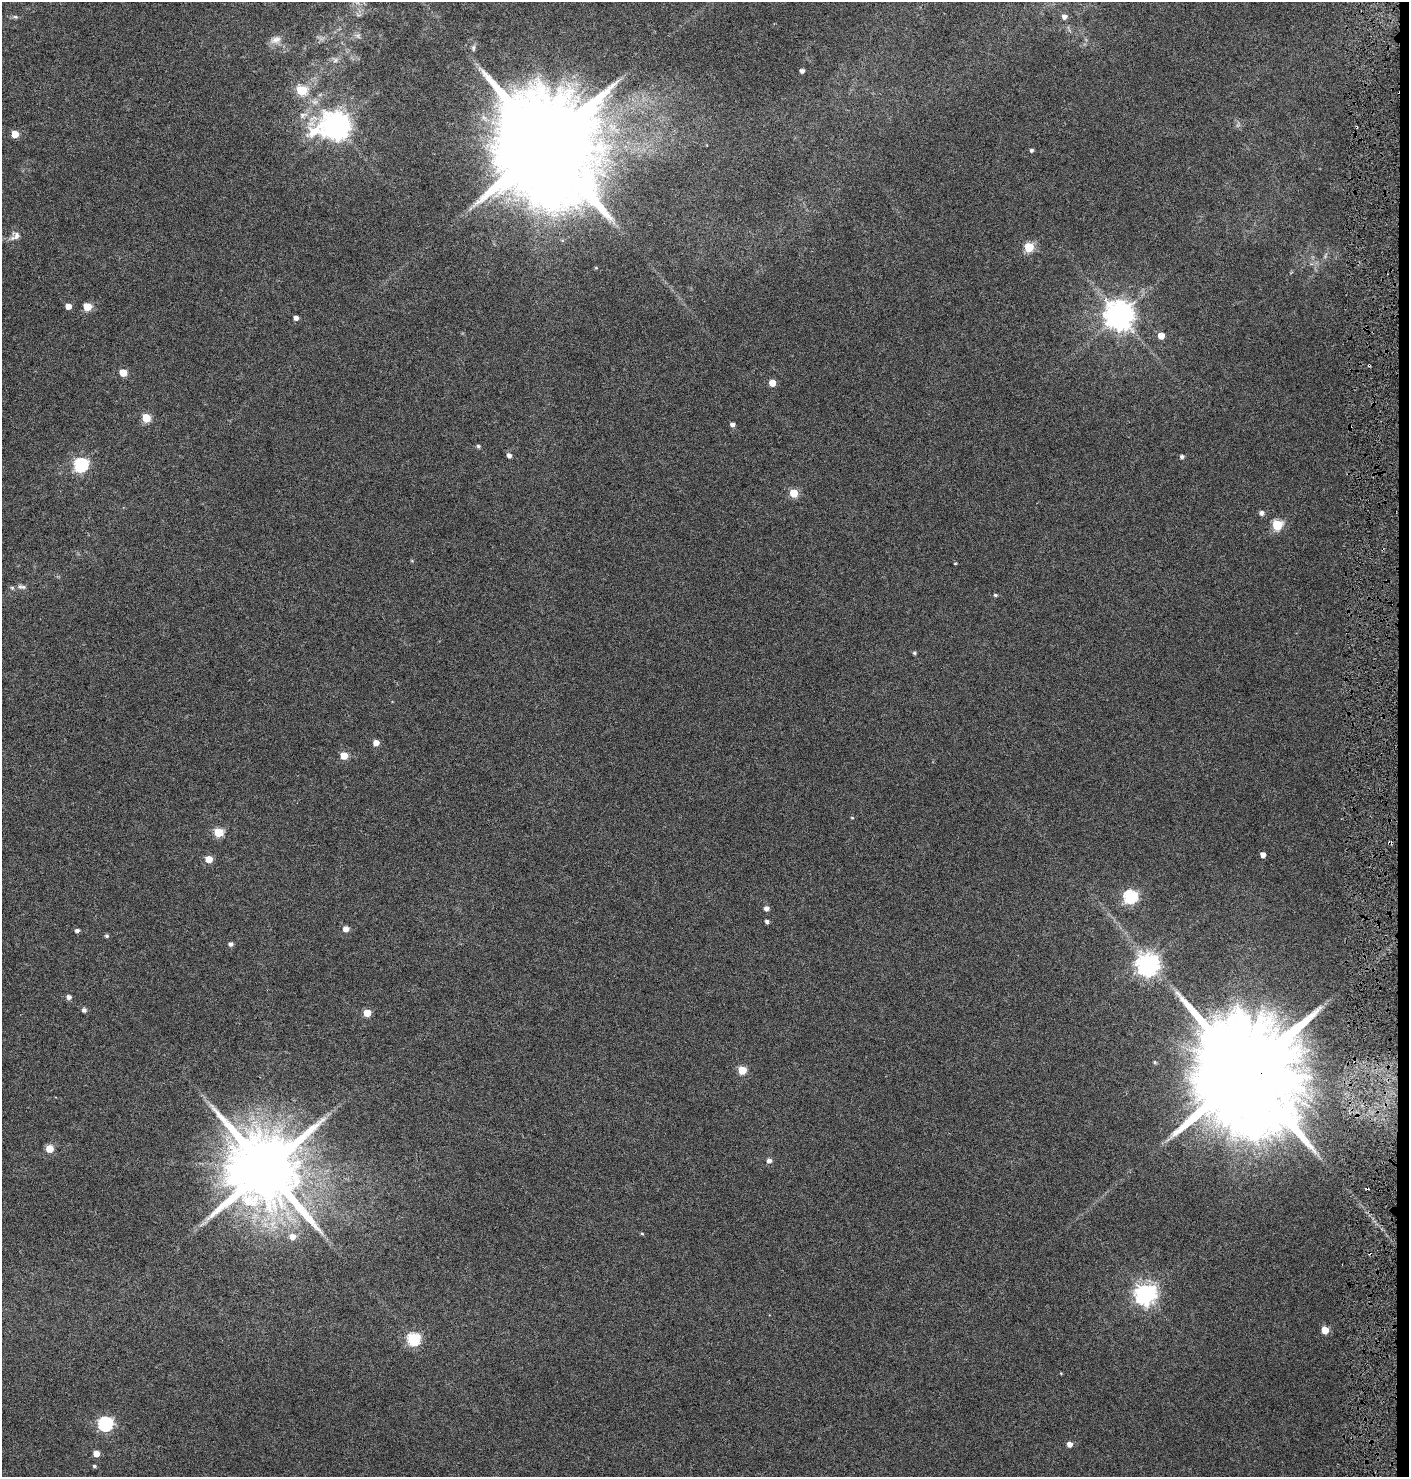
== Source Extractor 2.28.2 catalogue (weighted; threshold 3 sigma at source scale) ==
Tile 6 of 3 x 3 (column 3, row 2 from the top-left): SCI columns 3042-4448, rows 1485-2959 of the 4727 x 4435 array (HDU 1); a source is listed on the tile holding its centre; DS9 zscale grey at full resolution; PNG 1411 x 1479 px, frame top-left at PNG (2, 2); no overlay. Shown black and unused: <1% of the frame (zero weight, under 3 of 6 exposures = <1% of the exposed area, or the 3 px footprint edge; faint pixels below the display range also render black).
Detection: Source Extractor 2.28.2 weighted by HDU 2 'WHT'; one run over the whole footprint, this tile lists its part. Background 0.0339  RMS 0.0029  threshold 0.0119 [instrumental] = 3 sigma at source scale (4.09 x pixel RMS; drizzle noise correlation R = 1.36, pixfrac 0.8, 0.0396/0.0396 arcsec/px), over >= 5 px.
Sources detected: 73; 1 too faint to see at this stretch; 1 inside a brighter object's white glare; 3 cosmic-ray / hot-pixel residue — not listed; the other 68 listed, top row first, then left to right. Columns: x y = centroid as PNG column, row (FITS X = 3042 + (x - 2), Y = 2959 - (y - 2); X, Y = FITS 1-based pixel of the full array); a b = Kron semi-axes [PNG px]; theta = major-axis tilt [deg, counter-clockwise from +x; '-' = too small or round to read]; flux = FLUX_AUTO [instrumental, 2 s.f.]
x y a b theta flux
15 17 7 5 -20 0.52
1064 17 5 5 - 1.2
276 40 15 8 20 1.8
473 48 9 6 83 0.76
335 60 9 6 28 0.91
802 71 4 4 - 1.1
301 90 6 5 - 17
303 115 14 8 20 1.7
336 126 11 9 9 340
15 134 5 5 - 5.5
546 144 31 27 -25 7700
1031 150 4 4 - 0.62
15 236 15 10 31 1.8
1029 247 5 5 - 15
596 268 5 3 - 0.24
68 306 5 4 - 2.4
87 307 5 5 - 9.3
1119 315 9 9 - 410
296 318 4 4 - 1.3
1161 336 5 5 - 3.7
123 373 5 5 - 6.5
772 383 5 5 - 4.2
146 418 5 5 - 10
732 424 4 4 - 1
478 446 5 4 - 0.51
509 455 5 4 - 1.1
1182 457 4 4 - 0.76
81 465 6 6 - 49
794 493 5 5 - 9.7
1261 513 5 5 - 1.1
1277 525 6 5 - 18
412 561 5 3 - 0.23
955 564 3 3 - 0.3
22 587 13 6 -12 1.1
995 595 5 4 - 0.42
914 653 4 4 - 0.43
376 743 5 5 - 2.8
344 755 5 5 - 6.8
852 818 5 3 - 0.24
219 832 5 5 - 13
1263 855 4 4 - 1.9
209 859 5 5 - 5
1130 897 6 6 - 44
766 908 5 5 - 1.2
767 921 4 4 - 0.71
346 929 5 5 - 2.1
77 931 5 4 - 0.72
107 936 5 5 - 0.48
231 944 5 5 - 0.92
1147 964 8 8 - 200
69 997 5 5 - 1.1
84 1010 5 5 - 0.85
367 1013 5 5 - 6
742 1070 5 5 - 9.3
1246 1072 31 25 -12 11000
49 1149 5 5 - 5.7
769 1161 5 5 - 1.1
266 1169 20 18 -28 3500
642 1233 5 3 - 0.29
293 1237 7 6 - 2.4
1145 1294 7 7 - 180
1325 1330 5 5 - 5.3
414 1339 6 6 - 36
1061 1373 5 3 - 0.2
105 1424 6 6 - 54
1070 1444 5 5 - 1.8
96 1454 5 5 - 3
94 1466 5 4 - 0.41
Overlapping masked pixels (flux is a lower limit): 1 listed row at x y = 1246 1072
Isophote crosses this tile's border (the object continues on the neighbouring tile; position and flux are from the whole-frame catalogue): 1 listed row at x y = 15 236